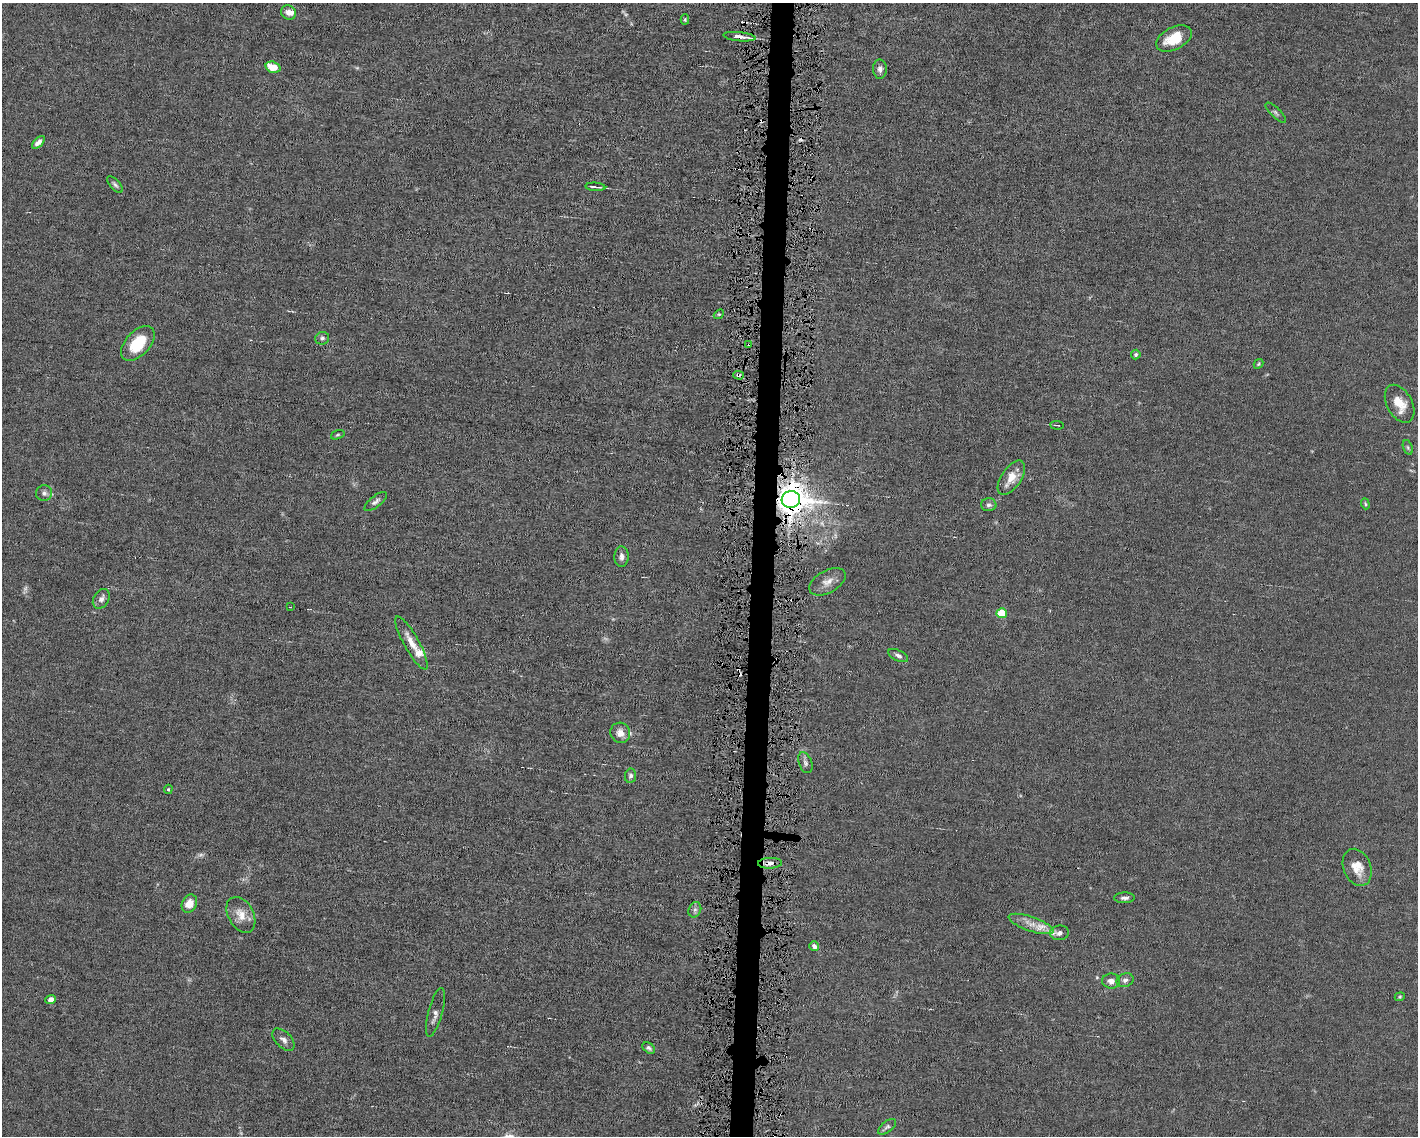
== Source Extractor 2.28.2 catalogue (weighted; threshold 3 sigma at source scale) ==
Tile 8 of 3 x 4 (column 2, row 3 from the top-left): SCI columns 1523-2938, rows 1135-2268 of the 4568 x 4535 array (HDU 1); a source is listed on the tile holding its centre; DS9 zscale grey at full resolution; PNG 1420 x 1138 px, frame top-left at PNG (2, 3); each listed source drawn as its Kron ellipse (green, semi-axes under 4 px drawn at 4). Shown black and unused: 2% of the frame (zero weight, under 4 of 8 exposures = <1% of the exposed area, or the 3 px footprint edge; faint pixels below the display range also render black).
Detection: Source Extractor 2.28.2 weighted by HDU 2 'WHT'; one run over the whole footprint, this tile lists its part. Background 0.0157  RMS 0.0024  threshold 0.00967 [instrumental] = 3 sigma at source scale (4.09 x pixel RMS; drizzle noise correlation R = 1.36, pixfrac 0.8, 0.05/0.05 arcsec/px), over >= 5 px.
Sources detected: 69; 5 too faint to see at this stretch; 4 cosmic-ray / hot-pixel residue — neither listed nor drawn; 5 inside a brighter listed object's ellipse — not listed separately; the other 55 listed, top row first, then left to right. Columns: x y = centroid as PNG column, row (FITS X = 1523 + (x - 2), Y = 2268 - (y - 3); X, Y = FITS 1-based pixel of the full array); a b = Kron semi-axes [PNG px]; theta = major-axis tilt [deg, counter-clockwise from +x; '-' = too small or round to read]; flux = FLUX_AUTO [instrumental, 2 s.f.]
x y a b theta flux
288 12 7 7 - 1.4
685 19 5 4 - 0.28
739 37 16 4 -6 1.7
1174 39 19 11 28 5.8
273 67 7 5 -18 3.2
880 69 9 7 -89 0.98
1276 113 13 5 -44 0.54
38 142 8 4 45 1.1
115 185 10 5 -50 0.55
595 187 10 2 -5 0.8
719 314 5 4 - 0.24
322 338 7 6 - 0.57
138 343 21 12 47 7.8
749 344 4 3 - 0.43
1136 354 5 4 - 0.48
1259 364 5 3 - 0.31
738 375 5 4 - 0.44
1400 404 20 12 -61 3.8
1057 425 7 2 -6 0.23
338 435 7 4 19 0.33
1408 447 7 4 -71 0.37
1011 478 19 10 56 3.3
44 493 8 7 - 0.78
791 500 9 8 - 410
376 502 14 5 38 0.83
1365 504 6 4 -70 0.31
989 505 8 6 -2 0.68
621 557 10 7 88 0.97
828 582 20 11 29 2.2
101 599 10 7 58 1
290 607 3 2 - 0.29
1002 613 5 5 - 7.7
411 643 30 7 -61 3
898 656 11 5 -26 0.73
620 733 10 9 - 1.7
805 763 11 6 -70 0.74
630 776 7 5 81 0.66
168 789 5 4 - 0.27
770 863 12 5 2 1.2
1357 867 19 13 -67 3.5
1124 898 10 5 1 0.73
189 903 9 7 61 2.8
695 910 8 6 68 0.63
241 915 19 12 -61 3
1031 924 23 7 -19 2.4
1059 933 9 7 6 0.85
814 946 5 4 - 0.89
1125 980 9 6 21 0.78
1111 981 9 7 1 1.2
1400 997 5 4 - 0.23
51 1000 5 4 - 1.3
435 1012 25 7 75 1.2
283 1040 13 8 -44 1
649 1048 7 5 -35 0.54
887 1127 10 5 38 0.53
Overlapping masked pixels (flux is a lower limit): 5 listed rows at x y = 739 37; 749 344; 738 375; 791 500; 770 863